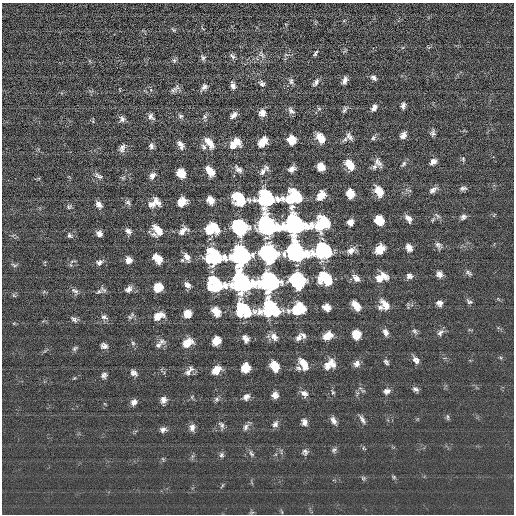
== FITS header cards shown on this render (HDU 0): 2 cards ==
NAXIS1  =                  512 / length of data axis 1
NAXIS2  =                  512 / length of data axis 2

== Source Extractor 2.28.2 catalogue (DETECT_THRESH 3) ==
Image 512 x 512 px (HDU 0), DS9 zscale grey, 1 PNG px = 1 image px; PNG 516 x 516 px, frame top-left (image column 1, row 512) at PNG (2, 3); no overlay
Background -0.369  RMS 15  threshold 46.4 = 3 sigma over >= 5 px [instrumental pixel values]
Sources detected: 189; all 189 listed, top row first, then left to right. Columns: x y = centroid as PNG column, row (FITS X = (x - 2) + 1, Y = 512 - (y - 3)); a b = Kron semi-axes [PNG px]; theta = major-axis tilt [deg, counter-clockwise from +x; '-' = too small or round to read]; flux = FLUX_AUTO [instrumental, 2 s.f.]
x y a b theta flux
173 30 7 4 -45 1500
315 53 9 4 52 2000
261 54 13 6 -56 4300
286 55 7 4 -18 1600
232 56 9 5 -51 2600
203 58 9 6 -68 2600
174 60 7 6 - 2000
374 78 8 5 -41 3300
345 80 8 5 70 4600
291 81 9 6 -84 3300
316 82 10 5 55 3500
262 84 8 6 -39 2900
233 85 9 5 -74 4400
204 87 9 6 51 4400
173 90 12 8 27 3900
403 105 7 5 80 3600
374 108 8 5 54 4700
319 109 6 4 -2 1500
344 110 9 4 69 2400
291 111 10 6 -51 3800
262 113 8 7 - 6600
233 115 10 6 46 4900
180 116 8 6 -21 2500
151 117 9 6 -49 4200
205 117 7 6 - 2500
122 119 8 7 - 3500
433 133 9 6 83 3100
403 135 8 6 53 5300
349 136 11 7 -52 4100
321 138 11 7 -56 13000
373 138 7 6 - 2300
345 139 9 5 33 2800
292 140 8 7 - 17000
263 142 9 6 52 18000
209 143 14 7 -56 12000
235 143 13 9 34 16000
180 144 10 6 -38 5500
151 146 8 6 -80 3300
204 147 8 6 -67 3000
122 148 10 7 65 4800
463 159 7 5 -89 1700
433 161 8 7 - 5100
378 162 12 6 -53 5000
403 164 9 5 47 2400
349 165 11 7 -56 17000
321 167 7 6 - 14000
374 167 9 5 61 2900
238 169 11 6 -46 4700
292 169 7 6 - 6200
210 171 10 6 -56 14000
263 172 13 7 48 5500
181 173 8 7 - 17000
98 176 13 6 -35 4100
152 176 8 6 57 5000
463 188 10 5 6 3000
433 190 12 6 36 4200
379 191 11 7 -61 15000
350 193 8 7 - 15000
321 196 10 7 52 15000
292 197 16 11 18 80000
266 198 13 13 - 110000
239 199 11 8 -46 64000
210 200 7 6 - 10000
156 201 11 8 -59 7000
128 202 7 7 - 2900
182 202 8 7 - 13000
99 204 9 6 -51 5100
152 204 16 7 -4 7600
69 206 7 6 - 1900
437 216 10 5 -43 2800
463 217 7 6 - 3300
408 218 11 6 -56 5400
379 220 8 7 - 20000
433 220 7 4 46 1500
350 222 6 6 - 6900
295 224 15 13 -1 290000
322 224 13 10 32 75000
268 225 12 10 -47 460000
239 227 9 9 - 320000
211 229 10 8 15 63000
158 230 12 8 -46 15000
128 231 8 6 -39 4000
183 231 13 7 36 6500
99 233 6 5 - 4300
70 236 8 6 -38 2600
438 245 10 6 -55 3500
409 247 8 6 -59 6300
380 249 8 7 - 18000
351 250 11 7 31 6200
324 251 14 12 4 110000
297 252 12 9 -42 460000
268 254 10 9 - 670000
240 256 11 10 - 450000
187 257 12 7 -61 6100
213 257 15 12 4 110000
158 258 9 6 -45 16000
128 260 7 7 - 6800
73 261 10 3 10 1500
99 262 9 7 24 4000
14 265 9 4 -23 2000
468 273 10 5 -38 2500
439 274 7 6 - 4700
409 276 7 7 - 4200
381 277 12 7 19 15000
356 278 10 7 -46 5700
326 279 11 8 -41 63000
298 280 9 8 - 320000
269 282 11 10 - 460000
242 283 15 13 3 290000
215 284 14 11 -28 73000
187 285 8 6 -44 5000
158 287 8 7 - 19000
103 289 10 6 -38 2900
129 289 9 7 40 5100
75 291 11 6 -29 3700
99 291 9 6 23 2500
14 295 6 4 -45 1300
469 302 8 5 -20 2200
439 303 6 6 - 4600
356 305 10 6 -53 13000
385 305 13 7 -51 9800
327 307 7 6 - 9200
380 307 8 7 - 3900
270 309 14 13 - 110000
298 309 11 8 23 65000
244 310 14 11 -45 74000
216 312 10 7 -52 12000
187 313 7 7 - 13000
158 316 11 7 26 13000
104 317 10 6 -23 3700
130 317 8 6 54 2600
74 319 9 6 -37 3000
415 331 9 5 -52 2700
386 332 8 6 -67 5000
440 333 10 6 45 3800
356 334 8 7 - 17000
303 336 10 6 -60 3000
328 336 9 7 30 15000
274 337 11 8 -54 6400
299 338 10 7 56 5100
246 339 7 5 -60 6000
216 341 8 7 - 13000
133 343 6 5 - 1900
188 343 11 7 33 15000
158 345 10 8 24 5000
104 346 7 6 - 4400
75 348 8 6 52 2100
416 360 11 6 -59 5300
386 362 8 5 -46 2500
332 363 13 7 -54 7600
357 363 9 8 - 5300
303 364 12 7 -60 14000
328 365 13 9 56 10000
275 366 9 7 -62 18000
245 368 8 7 - 17000
298 368 8 6 -18 2900
216 370 10 7 42 13000
189 371 14 7 45 5600
134 373 9 6 -39 4400
104 375 8 6 51 3400
74 378 5 4 - 1000
415 389 8 6 -24 3200
363 391 6 4 -18 1600
387 391 8 7 - 4700
333 392 5 4 - 1400
304 393 10 8 -38 5500
275 395 7 6 - 6300
246 397 8 6 47 4800
217 399 8 6 33 2600
163 400 8 7 - 5100
134 402 8 6 44 4500
447 417 9 3 -85 1500
362 419 12 5 -58 3700
333 421 9 6 -60 5600
304 422 8 6 -75 5000
275 424 9 7 61 4100
221 425 10 6 -50 3500
246 427 10 6 65 3800
192 428 10 7 88 4900
163 429 8 7 - 3900
363 448 5 3 - 1000
334 450 8 6 44 2500
305 452 9 8 - 3400
251 454 9 5 -46 2500
221 455 7 6 - 2600
163 459 6 3 -71 1200
394 477 5 5 - 1300
363 478 6 5 - 1700
252 512 6 4 19 1300